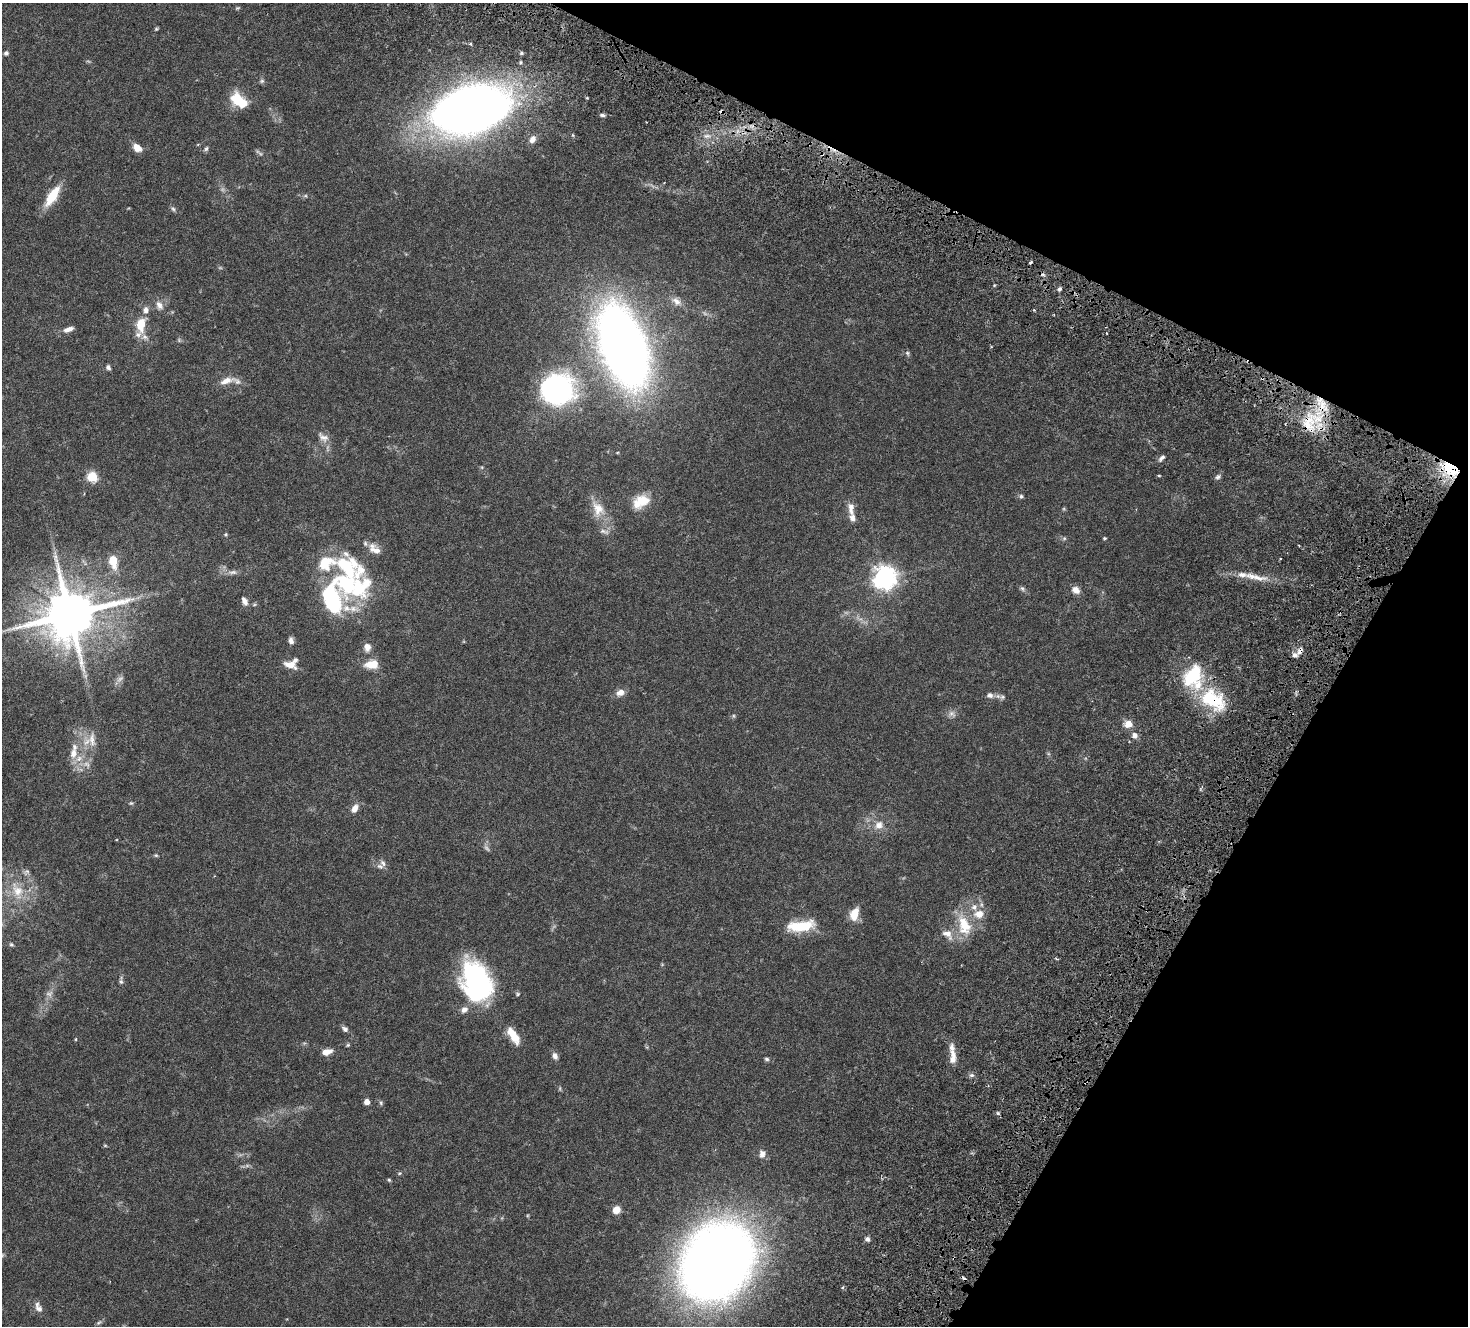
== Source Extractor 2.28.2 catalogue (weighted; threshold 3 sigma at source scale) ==
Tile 8 of 4 x 4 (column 4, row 2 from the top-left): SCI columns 4596-6061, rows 3135-4458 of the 6271 x 6331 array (HDU 1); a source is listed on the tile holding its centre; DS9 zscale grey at full resolution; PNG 1470 x 1328 px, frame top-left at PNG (2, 3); no overlay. Shown black and unused: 23% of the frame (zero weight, under 4 of 8 exposures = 12% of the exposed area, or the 3 px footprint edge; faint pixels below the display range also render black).
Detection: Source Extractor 2.28.2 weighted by HDU 2 'WHT'; one run over the whole footprint, this tile lists its part. Background 0.0478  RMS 0.0023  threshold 0.00922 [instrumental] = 3 sigma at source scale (4.09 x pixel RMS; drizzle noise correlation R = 1.36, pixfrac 0.8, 0.0396/0.0396 arcsec/px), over >= 5 px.
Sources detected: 138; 13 too faint to see at this stretch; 4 cosmic-ray / hot-pixel residue — not listed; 19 inside a brighter listed object's ellipse — not listed separately; the other 102 listed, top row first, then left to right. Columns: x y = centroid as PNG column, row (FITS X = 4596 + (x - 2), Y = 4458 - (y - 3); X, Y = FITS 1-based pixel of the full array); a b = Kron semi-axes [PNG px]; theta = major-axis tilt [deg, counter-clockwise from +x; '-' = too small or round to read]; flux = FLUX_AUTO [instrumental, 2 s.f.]
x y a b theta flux
156 29 5 5 - 0.23
6 53 5 5 - 0.48
521 53 5 4 - 0.36
262 81 7 6 - 0.38
237 99 17 13 -37 5
471 110 59 34 17 180
602 115 8 4 -11 0.4
707 136 10 5 0 0.79
532 139 9 6 60 1.1
137 148 11 8 -38 1.7
206 149 7 5 71 0.36
52 196 28 10 57 4.4
305 196 6 4 -28 0.26
173 209 8 5 -62 0.37
1043 275 6 4 -19 0.33
1060 289 6 5 - 0.41
676 301 16 9 -37 1.4
159 305 14 9 -61 1.3
141 324 17 10 81 4
68 329 13 6 19 1.1
179 340 6 5 - 0.27
623 346 49 25 -69 240
907 353 8 5 -61 0.35
108 367 7 5 -54 0.46
226 381 20 7 18 1.7
557 390 37 33 9 31
1309 423 34 19 -88 7.9
323 437 18 10 -34 1.4
1162 458 9 5 44 0.54
1450 469 24 14 -30 7.9
1159 476 4 3 - 0.16
92 477 6 6 - 7.5
1218 477 8 6 40 0.47
1021 496 6 5 - 0.36
641 502 22 15 32 4
851 508 18 9 -86 1.5
598 509 25 17 -68 3.6
226 534 5 4 - 0.21
1105 538 4 4 - 0.23
375 549 18 11 -37 1.9
113 561 12 7 -79 3.9
346 567 50 31 -34 16
232 572 14 6 2 0.87
1255 577 42 8 -11 3.3
884 578 9 8 - 140
1022 588 8 6 -45 0.43
1076 590 9 8 - 1.3
331 599 38 25 -57 17
244 601 11 6 -65 0.91
70 614 15 14 - 1200
291 640 8 6 -74 0.73
367 647 9 8 - 1.3
1300 651 11 6 60 0.78
371 664 14 9 5 3
290 665 16 8 -18 1.8
620 693 11 8 24 1.2
990 695 9 7 -5 0.79
1002 697 9 6 9 0.52
1213 700 37 22 -33 11
952 714 11 8 -42 0.84
1128 724 11 9 7 1.5
1135 735 8 7 - 0.83
92 740 24 10 -88 2.4
73 753 17 9 85 2.2
87 764 12 8 -37 1.2
131 803 6 5 - 0.28
355 808 11 7 60 1.3
879 825 13 11 43 1.8
156 855 6 4 -20 0.23
380 866 10 7 -19 0.69
26 872 10 7 50 0.62
17 891 29 16 -64 5.1
854 914 17 10 70 2.5
979 914 15 11 7 2.3
964 925 28 16 -73 5.9
801 926 30 11 7 6.9
947 934 19 11 -39 2.1
11 944 6 5 - 0.27
121 981 13 5 87 0.55
476 981 41 28 -67 31
518 994 6 5 - 0.28
345 1029 9 6 -34 0.56
513 1035 22 9 -58 3.3
76 1039 5 3 - 0.15
348 1045 6 4 27 0.23
326 1052 10 6 15 1.7
555 1056 8 6 -67 0.82
953 1057 24 8 90 2.2
767 1059 6 5 - 0.33
972 1075 7 5 1 0.45
367 1102 4 4 - 1.4
381 1103 7 5 -90 0.29
998 1113 5 4 - 0.29
105 1145 6 4 -1 0.2
762 1154 11 9 77 0.98
399 1173 6 5 - 0.24
389 1180 5 4 - 0.24
616 1210 7 6 - 2.2
867 1239 6 5 - 0.6
717 1261 51 40 59 290
38 1307 15 8 -64 1.1
99 1322 9 5 34 0.35
Overlapping masked pixels (flux is a lower limit): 5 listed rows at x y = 471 110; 1309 423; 1450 469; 1300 651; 1213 700
Isophote crosses this tile's border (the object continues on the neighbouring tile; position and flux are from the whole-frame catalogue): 1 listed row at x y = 471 110